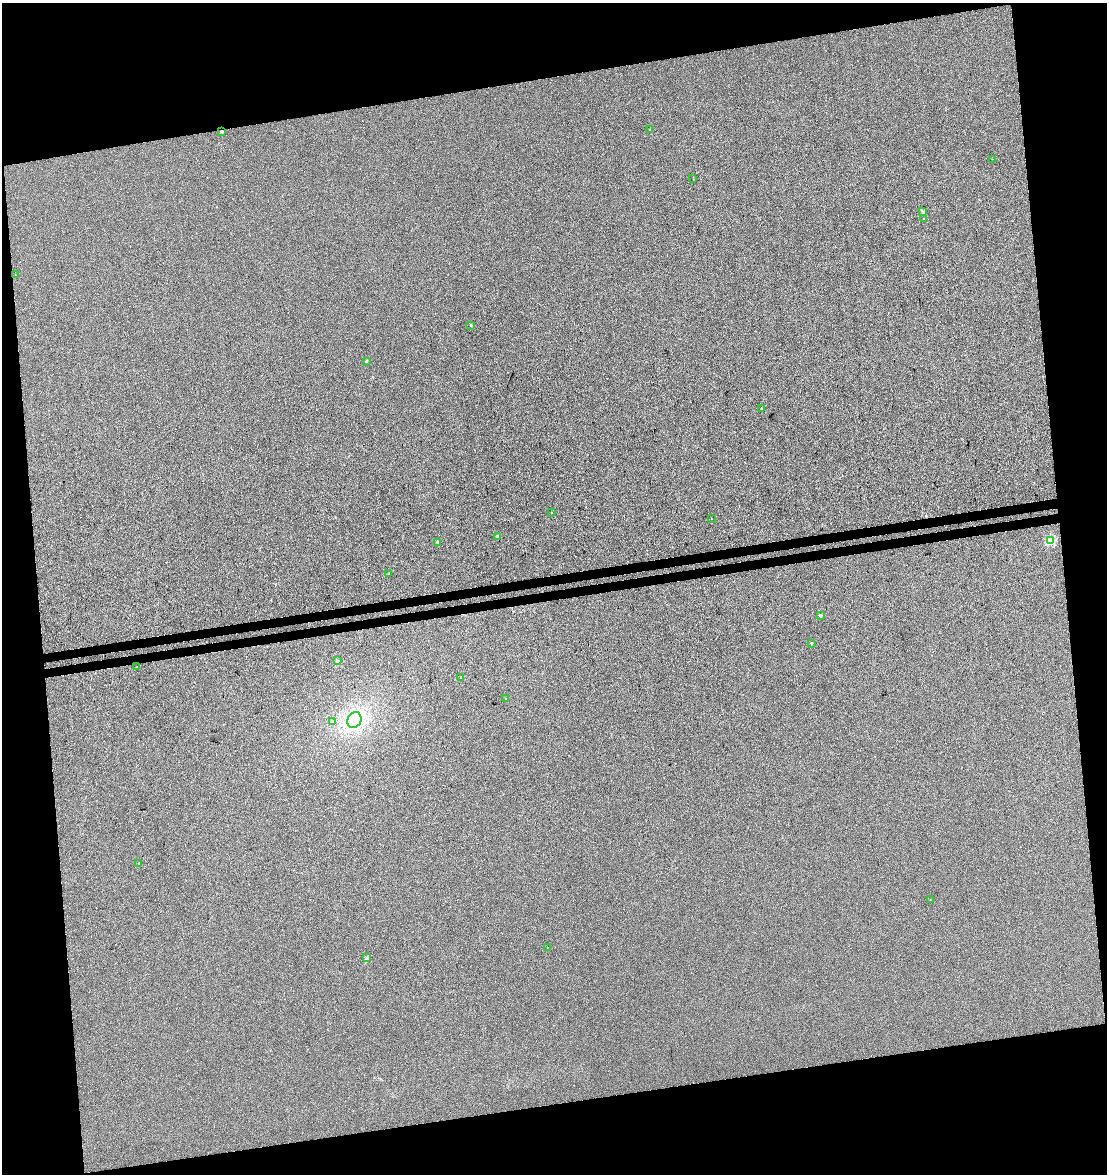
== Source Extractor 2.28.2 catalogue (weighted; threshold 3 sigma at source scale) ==
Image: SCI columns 70-4489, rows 57-4744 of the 4515 x 4801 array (HDU 1 of 3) = the unmasked area's bounding box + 8 px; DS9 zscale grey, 4 x 4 block average (1 PNG px = mean of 4 x 4 image px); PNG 1109 x 1176 px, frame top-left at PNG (2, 3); each listed source drawn as its Kron ellipse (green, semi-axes under 4 px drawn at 4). Shown black and unused: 21% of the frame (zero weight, under 3 of 4 exposures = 5% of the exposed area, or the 3 px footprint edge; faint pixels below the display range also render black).
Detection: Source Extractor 2.28.2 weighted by HDU 2 'WHT'. Background 3.77e-04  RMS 0.0047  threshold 0.0212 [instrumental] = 3 sigma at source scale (4.5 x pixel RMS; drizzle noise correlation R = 1.50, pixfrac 1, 0.0396/0.0396 arcsec/px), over >= 5 px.
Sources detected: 29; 1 cosmic-ray / hot-pixel residue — neither listed nor drawn; the other 28 listed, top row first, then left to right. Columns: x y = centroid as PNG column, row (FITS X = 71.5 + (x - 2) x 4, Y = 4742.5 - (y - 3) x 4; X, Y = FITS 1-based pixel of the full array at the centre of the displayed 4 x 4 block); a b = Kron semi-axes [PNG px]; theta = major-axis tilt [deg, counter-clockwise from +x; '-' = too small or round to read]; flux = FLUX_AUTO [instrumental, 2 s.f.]
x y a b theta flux
650 129 2 2 - 2.9
222 131 2 2 - 10
992 159 2 2 - 0.58
693 179 2 2 - 0.47
922 211 3 2 - 2.8
924 218 2 2 - 0.62
15 274 2 2 - 0.8
471 325 2 2 - 5.7
366 361 2 2 - 9.3
761 409 2 2 - 6
551 512 2 2 - 1.4
711 518 2 2 - 0.44
497 536 2 2 - 9.1
1050 541 2 2 - 91
437 542 2 2 - 11
388 574 2 2 - 4.7
820 615 2 2 - 16
811 643 2 2 - 8.6
337 661 2 2 - 13
137 667 2 2 - 4
461 677 2 2 - 3.1
505 699 2 2 - 2.4
354 720 8 7 - 29
332 722 2 2 - 12
139 863 2 2 - 4.9
930 900 2 2 - 0.62
547 948 2 2 - 4.9
366 958 2 2 - 1.6
Diffuse or blended objects may show on this block-average render without a row.